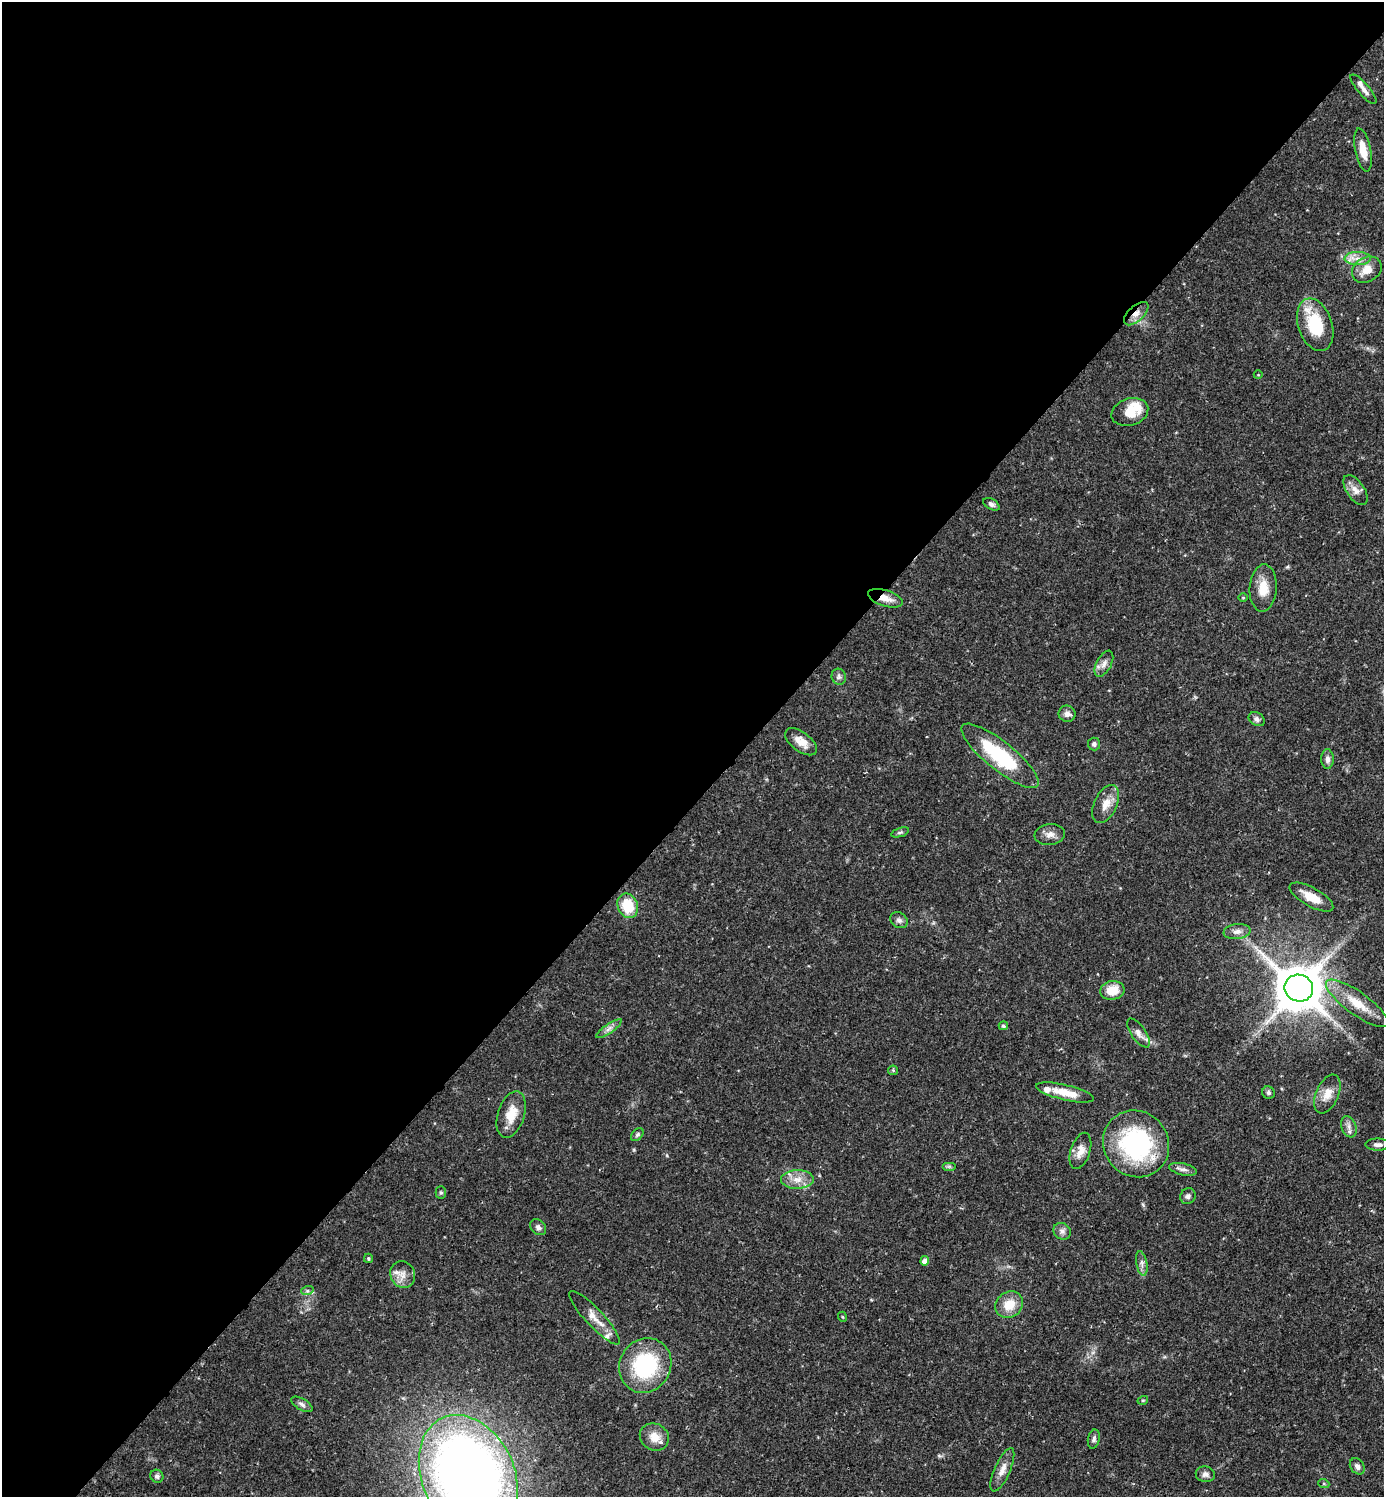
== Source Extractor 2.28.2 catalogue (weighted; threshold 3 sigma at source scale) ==
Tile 5 of 4 x 4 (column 1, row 2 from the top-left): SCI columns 156-1537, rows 2992-4486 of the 5983 x 5982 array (HDU 1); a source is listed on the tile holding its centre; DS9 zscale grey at full resolution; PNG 1386 x 1499 px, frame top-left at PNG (2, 2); each listed source drawn as its Kron ellipse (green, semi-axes under 4 px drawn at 4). Shown black and unused: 54% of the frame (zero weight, under 2 of 3 exposures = <1% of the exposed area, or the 3 px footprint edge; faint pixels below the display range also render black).
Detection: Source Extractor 2.28.2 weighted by HDU 2 'WHT'; one run over the whole footprint, this tile lists its part. Background 0.0719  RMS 0.0042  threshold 0.0191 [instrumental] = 3 sigma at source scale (4.5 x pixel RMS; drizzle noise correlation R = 1.50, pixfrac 1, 0.05/0.05 arcsec/px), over >= 5 px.
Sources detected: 79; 2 inside a brighter object's white glare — neither listed nor drawn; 7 inside a brighter listed object's ellipse — not listed separately; the other 70 listed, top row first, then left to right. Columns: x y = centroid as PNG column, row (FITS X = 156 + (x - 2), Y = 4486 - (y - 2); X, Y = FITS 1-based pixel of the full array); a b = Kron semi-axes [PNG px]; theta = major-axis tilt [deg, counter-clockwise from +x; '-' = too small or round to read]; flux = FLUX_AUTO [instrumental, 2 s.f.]
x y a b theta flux
1363 89 18 6 -50 2.6
1363 150 22 7 -79 6.5
1358 259 13 6 -1 3.1
1367 270 16 12 31 5.6
1136 314 15 7 43 3.7
1315 325 27 17 -71 20
1258 375 4 3 - 0.31
1130 412 19 13 17 8.4
1355 490 17 8 -56 3.2
991 504 9 5 -29 1.3
1263 588 24 13 86 7.3
885 598 18 8 -17 4.6
1243 598 4 3 - 0.39
1104 664 14 7 62 2.5
839 677 8 7 - 1.3
1067 714 8 8 - 2.2
1257 719 8 6 -33 1.5
801 742 18 9 -37 5
1094 744 6 6 - 1
1000 756 48 14 -39 32
1327 759 10 6 -90 1.7
1106 804 20 11 65 5.4
900 832 9 4 18 0.82
1050 834 15 10 7 2.9
1311 897 24 9 -29 6.3
628 906 12 10 -67 13
899 920 9 7 -37 1.5
1237 931 13 7 8 2.5
1299 988 14 13 - 1900
1112 990 12 9 9 7.4
1357 1003 37 11 -36 11
1003 1026 4 4 - 0.83
609 1029 15 4 35 1.9
1138 1033 17 7 -55 2.6
893 1070 5 5 - 0.52
1065 1092 29 7 -13 7.6
1268 1093 6 6 - 0.97
1327 1094 21 11 67 5.2
511 1114 24 13 72 8.2
1349 1127 11 7 -69 2.1
637 1134 7 5 50 0.87
1136 1144 34 32 -51 56
1378 1145 12 6 -1 2
1080 1151 19 9 72 4.1
949 1166 7 4 0 0.76
1183 1169 14 5 -11 1.8
797 1179 16 9 1 4.7
441 1192 6 5 - 0.68
1188 1196 8 7 - 1.3
538 1227 9 7 -45 1.4
1062 1231 9 8 - 1.7
368 1258 4 3 - 0.58
925 1261 4 4 - 2.8
1142 1263 12 5 -80 1.7
403 1275 14 12 -64 4
307 1291 6 4 18 0.74
1009 1305 15 12 36 7.7
843 1317 5 3 - 0.36
595 1318 36 9 -47 5.4
645 1366 28 25 61 37
1143 1400 5 3 - 0.42
302 1404 12 5 -30 1.5
654 1437 15 13 -32 5.2
1094 1439 10 6 78 1.2
1357 1466 9 6 -54 1.8
1002 1470 23 8 66 3.9
1205 1474 9 8 - 1.8
157 1476 7 6 - 1.2
468 1476 63 46 -65 460
1324 1484 5 3 - 0.5
Overlapping masked pixels (flux is a lower limit): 2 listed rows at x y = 1136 314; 885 598
Isophote crosses this tile's border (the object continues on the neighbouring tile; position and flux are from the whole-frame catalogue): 1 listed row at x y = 468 1476